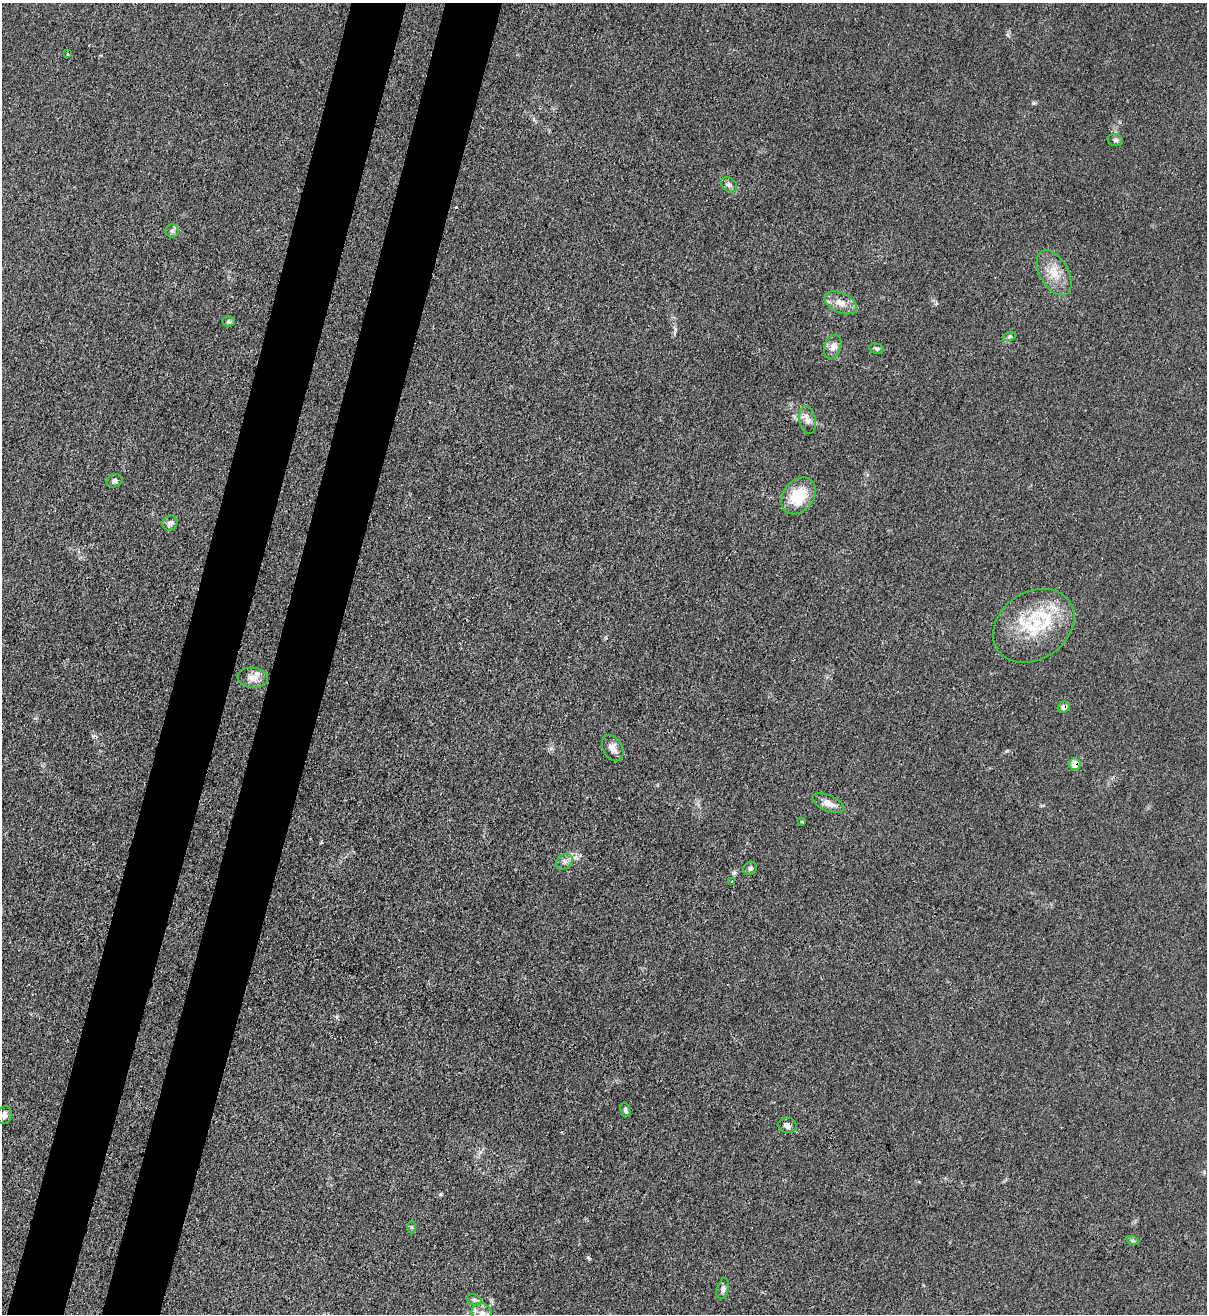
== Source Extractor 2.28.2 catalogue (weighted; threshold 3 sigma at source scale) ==
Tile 7 of 4 x 4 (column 3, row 2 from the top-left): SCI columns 2632-3836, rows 2651-3962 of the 5386 x 5316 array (HDU 1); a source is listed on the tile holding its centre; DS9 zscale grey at full resolution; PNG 1209 x 1316 px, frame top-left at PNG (2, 3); each listed source drawn as its Kron ellipse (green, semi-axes under 4 px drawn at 4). Shown black and unused: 9% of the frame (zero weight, under 3 of 4 exposures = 7% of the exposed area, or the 3 px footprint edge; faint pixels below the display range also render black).
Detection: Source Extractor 2.28.2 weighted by HDU 2 'WHT'; one run over the whole footprint, this tile lists its part. Background 0.0298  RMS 0.003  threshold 0.0134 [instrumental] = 3 sigma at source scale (4.5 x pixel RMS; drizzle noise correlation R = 1.50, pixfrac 1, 0.05/0.05 arcsec/px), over >= 5 px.
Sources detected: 37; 2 cosmic-ray / hot-pixel residue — neither listed nor drawn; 3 inside a brighter listed object's ellipse — not listed separately; the other 32 listed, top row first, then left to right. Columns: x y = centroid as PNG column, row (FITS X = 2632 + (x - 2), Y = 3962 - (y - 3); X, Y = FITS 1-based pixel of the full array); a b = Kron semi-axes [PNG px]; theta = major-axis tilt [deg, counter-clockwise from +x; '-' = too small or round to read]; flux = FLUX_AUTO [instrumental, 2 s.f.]
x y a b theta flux
67 54 3 3 - 0.41
1115 140 8 6 -15 0.73
729 185 9 6 -36 0.99
172 231 6 6 - 0.75
1054 273 25 14 -60 5.4
841 303 17 9 -25 3
229 321 6 5 - 0.48
1009 337 7 4 19 0.49
833 347 12 8 72 2
877 349 7 5 -16 0.5
807 420 14 8 -80 1.8
114 481 8 6 20 0.9
798 496 20 15 51 10
170 523 8 7 - 1.3
1034 626 43 33 34 20
253 678 15 10 -7 2.7
1064 707 6 5 - 1.3
613 748 14 9 -62 2
1075 764 6 5 - 3.6
828 803 16 8 -23 2.6
802 821 4 3 - 0.24
564 861 9 7 37 1.2
750 868 7 6 - 0.65
732 882 3 3 - 0.27
625 1110 7 4 -72 0.59
4 1115 9 7 76 1.3
787 1125 9 7 -9 1.5
412 1227 6 4 -88 0.43
1133 1241 7 4 -18 0.44
723 1289 11 5 74 1
474 1300 7 5 -21 0.64
482 1313 11 9 -45 2
Overlapping masked pixels (flux is a lower limit): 4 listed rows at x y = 1034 626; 1064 707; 1075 764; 787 1125
Isophote crosses this tile's border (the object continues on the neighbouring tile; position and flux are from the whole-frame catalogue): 1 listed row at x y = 482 1313